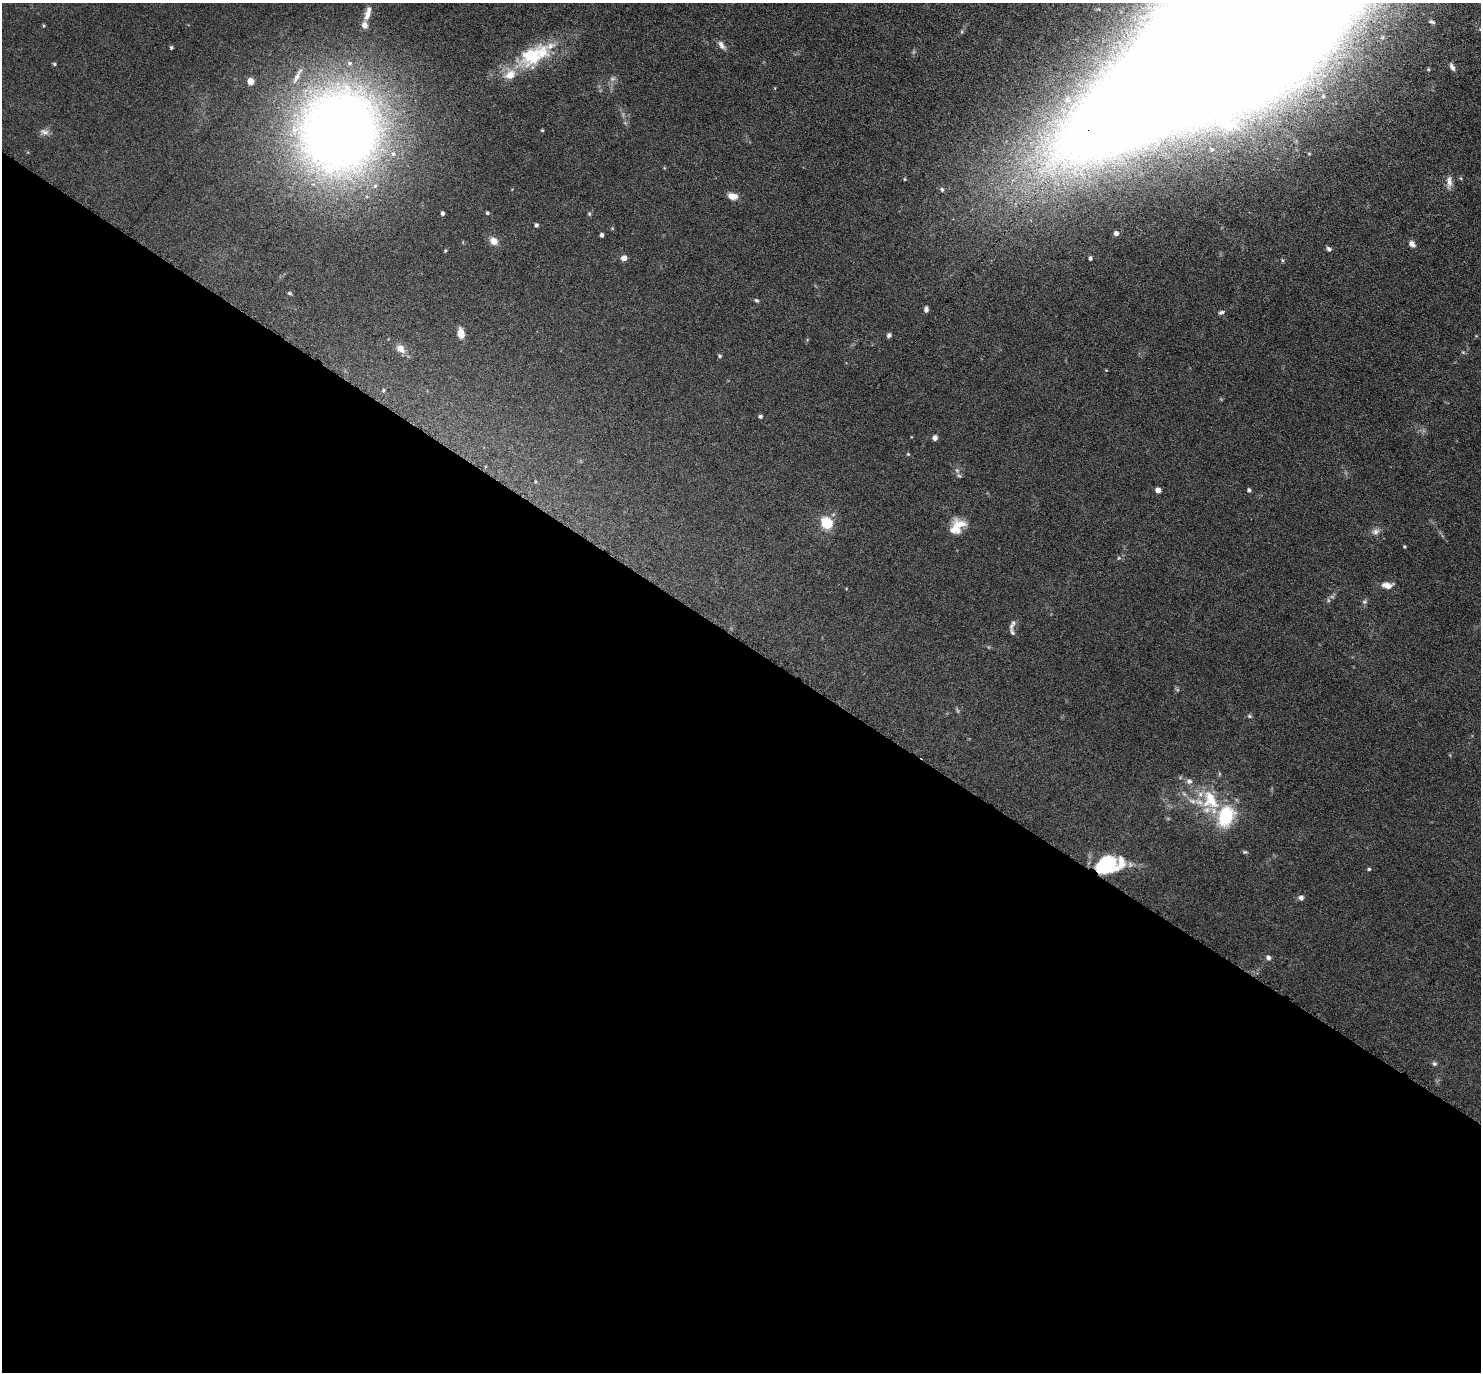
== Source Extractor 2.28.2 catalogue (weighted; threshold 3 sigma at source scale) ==
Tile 14 of 4 x 4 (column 2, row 4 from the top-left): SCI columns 1523-3001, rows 447-1816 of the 6088 x 6079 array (HDU 1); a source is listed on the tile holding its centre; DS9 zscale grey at full resolution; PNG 1483 x 1374 px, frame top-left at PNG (2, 3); no overlay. Shown black and unused: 53% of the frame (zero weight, under 3 of 6 exposures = <1% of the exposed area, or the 3 px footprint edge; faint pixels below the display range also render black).
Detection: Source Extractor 2.28.2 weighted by HDU 2 'WHT'; one run over the whole footprint, this tile lists its part. Background 0.0331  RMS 0.0038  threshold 0.0154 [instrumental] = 3 sigma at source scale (4.09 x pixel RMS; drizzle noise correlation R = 1.36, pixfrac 0.8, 0.05/0.05 arcsec/px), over >= 5 px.
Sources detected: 69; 1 too faint to see at this stretch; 1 long thin detection or spike segment (spike, bleed or trail) — not listed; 8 inside a brighter listed object's ellipse — not listed separately; the other 59 listed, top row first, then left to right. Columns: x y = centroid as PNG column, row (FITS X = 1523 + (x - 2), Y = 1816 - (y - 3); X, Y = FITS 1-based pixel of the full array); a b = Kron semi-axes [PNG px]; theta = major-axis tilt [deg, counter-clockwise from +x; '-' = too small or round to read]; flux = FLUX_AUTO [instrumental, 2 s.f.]
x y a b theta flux
1432 22 7 3 -18 0.55
365 25 9 8 - 1.9
1242 32 226 64 34 6900
721 45 13 6 -55 1.5
171 47 5 4 - 0.46
532 56 32 24 38 17
54 64 4 3 - 0.42
1452 67 10 5 -62 1.1
612 79 6 5 - 0.79
250 81 5 5 - 4.1
542 130 4 4 - 0.32
340 131 90 84 68 310
45 132 12 7 -20 1.5
1449 182 17 7 -89 2
942 189 6 5 - 0.74
732 196 9 6 -9 3.6
442 213 4 3 - 0.88
487 213 4 4 - 0.52
589 214 5 4 - 0.41
536 225 4 4 - 0.76
1116 233 4 4 - 1.3
601 235 4 4 - 1
493 241 10 8 -41 2.5
1412 244 9 6 -43 1.4
1329 249 6 5 - 0.77
624 258 7 6 - 1.8
1090 258 4 3 - 0.7
289 293 6 4 -1 0.46
756 300 6 5 - 0.54
926 309 7 5 85 0.99
1221 312 7 5 19 0.74
461 333 10 6 -80 3.5
889 335 6 5 - 0.78
400 349 10 7 -46 2.8
720 356 5 4 - 0.48
383 390 5 4 - 0.43
760 416 4 4 - 0.59
935 438 5 4 - 1.9
908 454 5 4 - 0.37
959 476 7 5 -29 0.61
1158 490 5 4 - 2.1
1249 490 4 4 - 0.63
827 523 6 5 - 32
958 526 20 15 62 5.7
1376 532 11 7 25 1.5
1404 547 4 3 - 0.34
1118 558 5 3 - 0.33
1387 585 12 6 -4 2.9
1364 602 6 6 - 0.68
1012 624 14 5 63 1.1
1249 716 5 5 - 0.52
1210 800 31 21 -63 15
1226 816 20 15 69 19
1245 852 6 5 - 0.45
1106 864 21 17 27 22
1369 869 5 4 - 0.48
1301 897 6 6 - 1.1
1268 958 7 6 - 0.91
1434 1064 6 5 - 0.64
Overlapping masked pixels (flux is a lower limit): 2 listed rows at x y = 1242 32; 1106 864
Isophote crosses this tile's border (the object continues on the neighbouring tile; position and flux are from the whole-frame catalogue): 2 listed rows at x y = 1242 32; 340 131